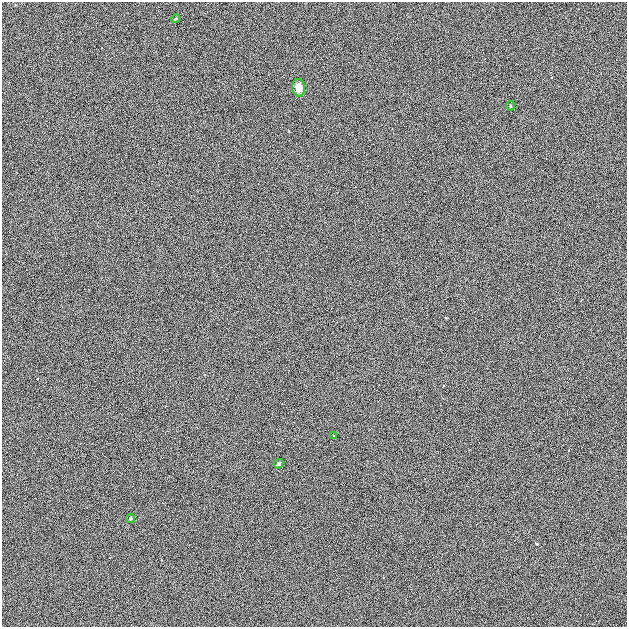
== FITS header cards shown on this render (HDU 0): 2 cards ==
NAXIS1  =                  625
NAXIS2  =                  625

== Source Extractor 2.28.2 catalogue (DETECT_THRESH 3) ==
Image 625 x 625 px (HDU 0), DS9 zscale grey, 1 PNG px = 1 image px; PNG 629 x 629 px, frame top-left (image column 1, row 625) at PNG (2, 2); each listed source drawn as its Kron ellipse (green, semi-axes under 4 px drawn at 4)
Background 1.57e-04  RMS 0.17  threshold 0.497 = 3 sigma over >= 5 px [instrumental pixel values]
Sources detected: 6; all 6 listed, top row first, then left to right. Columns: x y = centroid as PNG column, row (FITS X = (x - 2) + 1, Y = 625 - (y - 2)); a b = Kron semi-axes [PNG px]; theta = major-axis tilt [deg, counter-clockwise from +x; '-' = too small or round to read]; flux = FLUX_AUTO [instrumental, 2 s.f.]
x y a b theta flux
176 19 4 3 - 12
298 88 9 6 -86 100
510 106 5 3 - 14
334 436 3 2 - 8.6
279 464 5 4 - 19
131 518 4 4 - 16